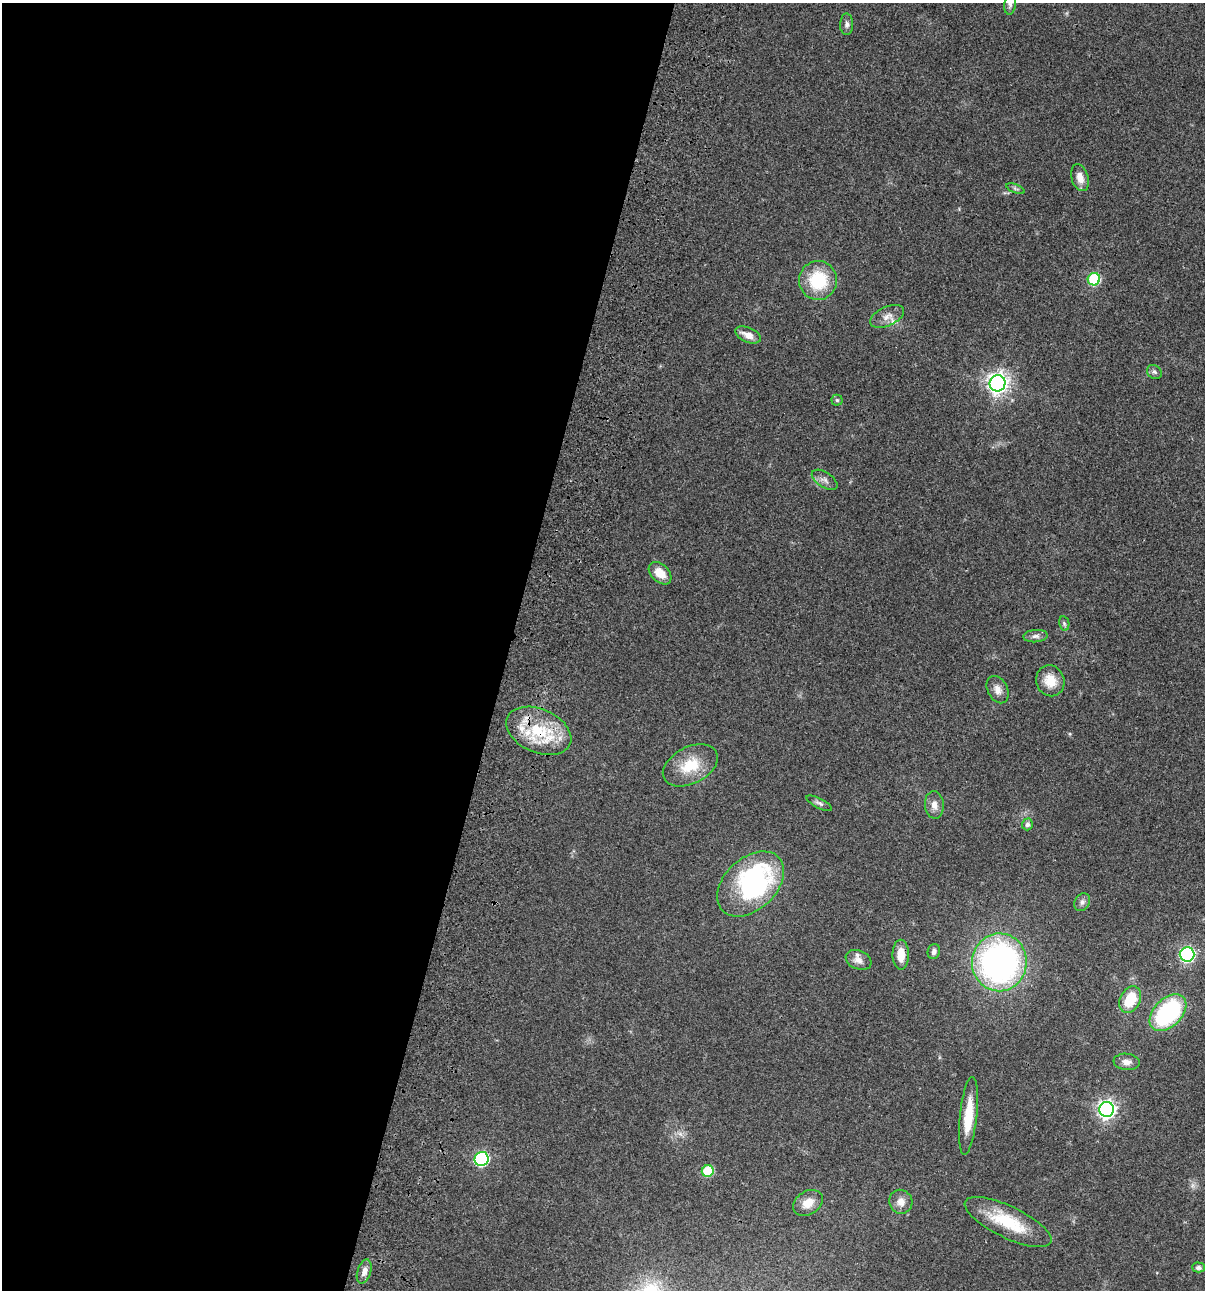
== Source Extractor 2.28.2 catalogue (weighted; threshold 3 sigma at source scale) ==
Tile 5 of 4 x 4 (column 1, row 2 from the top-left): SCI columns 235-1437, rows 2698-3985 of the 5406 x 5391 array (HDU 1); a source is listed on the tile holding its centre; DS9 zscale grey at full resolution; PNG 1207 x 1292 px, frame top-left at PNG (2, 3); each listed source drawn as its Kron ellipse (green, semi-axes under 4 px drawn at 4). Shown black and unused: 42% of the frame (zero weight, under 3 of 4 exposures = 9% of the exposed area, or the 3 px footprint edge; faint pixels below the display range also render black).
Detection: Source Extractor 2.28.2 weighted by HDU 2 'WHT'; one run over the whole footprint, this tile lists its part. Background 0.0472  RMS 0.0053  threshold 0.0239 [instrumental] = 3 sigma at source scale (4.5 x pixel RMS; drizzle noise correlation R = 1.50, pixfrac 1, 0.05/0.05 arcsec/px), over >= 5 px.
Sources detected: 45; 2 inside a brighter object's white glare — neither listed nor drawn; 2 inside a brighter listed object's ellipse — not listed separately; the other 41 listed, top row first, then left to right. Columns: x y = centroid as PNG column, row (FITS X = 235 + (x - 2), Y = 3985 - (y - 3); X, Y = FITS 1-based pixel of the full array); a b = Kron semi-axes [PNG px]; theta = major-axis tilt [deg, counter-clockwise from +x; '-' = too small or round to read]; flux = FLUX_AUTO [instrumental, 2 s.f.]
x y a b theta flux
1010 5 10 6 84 1.5
847 24 11 6 90 1.9
1080 178 14 8 -73 5
1015 189 10 3 -21 0.9
1094 279 6 6 - 36
818 280 19 19 - 25
887 316 18 9 24 4.7
748 335 13 7 -23 4.5
1154 372 8 6 -36 1.3
998 383 8 8 - 310
837 400 5 5 - 0.8
825 480 14 7 -33 2.5
660 573 13 9 -43 7.4
1064 623 7 5 -79 0.99
1035 636 12 6 4 2.1
1050 681 16 14 -68 9
998 690 14 10 -63 3.9
539 731 34 22 -24 27
690 765 29 18 27 16
819 803 14 5 -28 1.6
934 805 14 9 -86 3.8
1027 824 6 5 - 1.5
751 884 39 26 43 58
1082 902 9 7 59 1.8
934 952 8 6 75 1.8
1187 954 7 7 - 95
901 955 15 8 -90 7.5
859 960 13 9 -22 3.6
999 962 29 27 85 160
1130 1000 14 10 62 14
1168 1013 22 14 45 57
1127 1062 13 8 -7 3
1107 1110 7 7 - 220
968 1116 39 8 84 15
482 1159 7 7 - 84
708 1171 6 5 - 26
901 1202 12 11 - 4.2
808 1203 16 11 31 6.4
1008 1222 47 16 -26 25
1199 1267 6 5 - 1.4
364 1272 12 6 72 3.1
Overlapping masked pixels (flux is a lower limit): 1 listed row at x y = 539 731